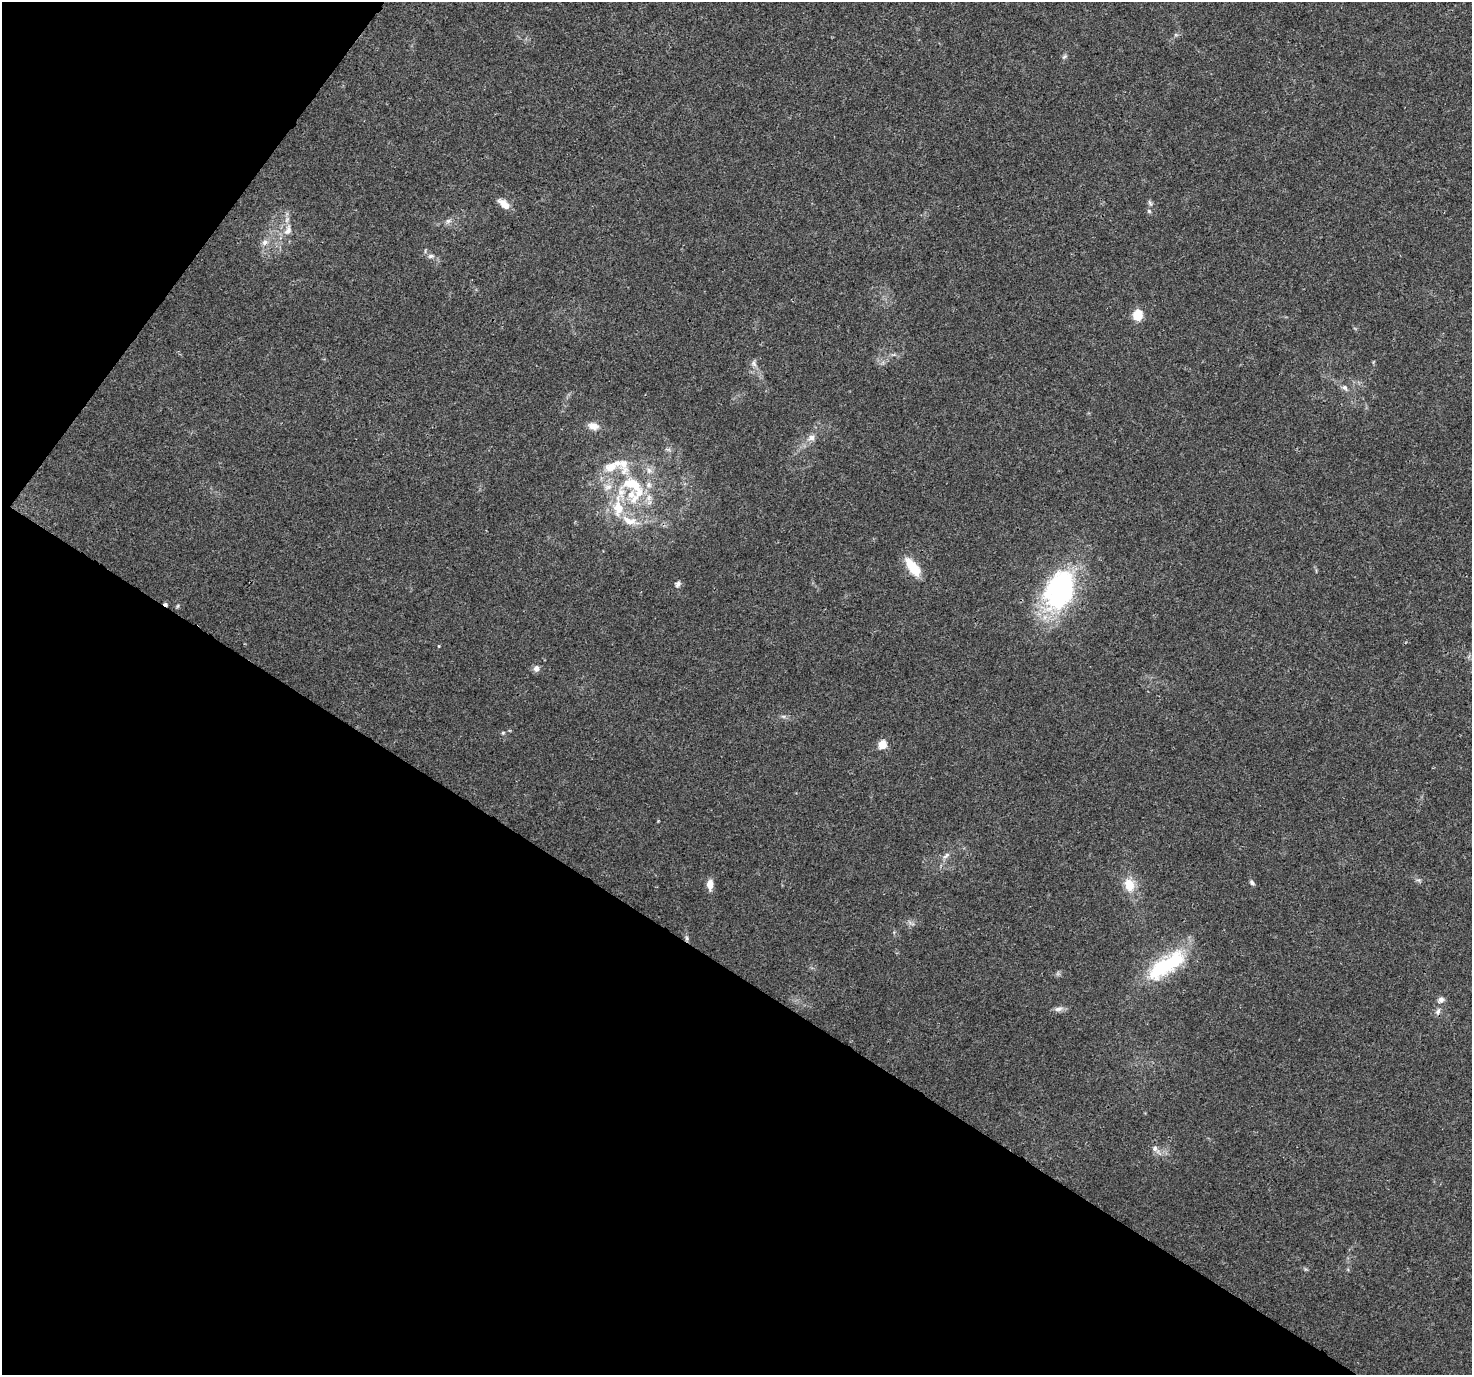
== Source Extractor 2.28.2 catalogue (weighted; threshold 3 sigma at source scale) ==
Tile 9 of 4 x 4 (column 1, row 3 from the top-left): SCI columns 35-1504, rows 1609-2981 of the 5958 x 6028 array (HDU 1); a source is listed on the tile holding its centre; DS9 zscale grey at full resolution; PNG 1474 x 1377 px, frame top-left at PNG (2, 2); no overlay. Shown black and unused: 34% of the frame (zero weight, under 3 of 4 exposures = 5% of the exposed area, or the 3 px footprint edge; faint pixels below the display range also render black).
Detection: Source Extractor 2.28.2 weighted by HDU 2 'WHT'; one run over the whole footprint, this tile lists its part. Background 0.0157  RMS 0.0026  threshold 0.0117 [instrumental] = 3 sigma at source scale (4.5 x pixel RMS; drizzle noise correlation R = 1.50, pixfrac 1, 0.0396/0.0396 arcsec/px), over >= 5 px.
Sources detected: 51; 2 inside a brighter object's white glare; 1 cosmic-ray / hot-pixel residue — not listed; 11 inside a brighter listed object's ellipse — not listed separately; the other 37 listed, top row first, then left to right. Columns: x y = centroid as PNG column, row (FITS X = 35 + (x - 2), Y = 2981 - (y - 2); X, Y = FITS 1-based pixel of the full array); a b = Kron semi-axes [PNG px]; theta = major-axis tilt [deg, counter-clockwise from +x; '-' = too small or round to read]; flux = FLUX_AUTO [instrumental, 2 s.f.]
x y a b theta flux
1064 57 9 4 44 0.52
1150 203 10 4 -58 0.56
504 204 15 7 -39 2.9
1149 211 6 5 - 0.48
448 221 7 6 - 0.77
288 230 16 9 71 2.6
265 242 9 7 45 1.3
431 256 10 6 7 0.86
1137 315 6 5 - 15
754 363 9 7 -77 0.98
1345 388 9 6 -53 0.86
593 426 13 8 -14 2.4
812 438 11 7 23 1.6
623 464 33 13 -83 5.1
649 470 9 8 - 1.3
639 493 16 12 -88 5.1
618 507 32 13 -89 8.5
913 567 19 8 -53 8.2
678 584 9 7 58 0.87
1066 588 49 33 -51 32
178 606 6 4 87 0.34
439 646 4 3 - 0.21
536 669 7 7 - 1.3
783 716 7 4 -18 0.51
503 733 5 4 - 0.33
882 745 5 5 - 9.2
946 856 12 5 41 1.1
1419 880 7 5 0 0.54
1252 883 7 5 -49 0.65
710 885 11 7 -88 2.4
1129 885 16 12 -76 4.9
687 938 8 4 -82 0.59
1166 965 52 19 34 21
1441 1000 9 7 20 1.1
1058 1009 13 7 12 1.2
1438 1011 11 6 73 0.99
1156 1149 17 6 -52 1.5
Overlapping masked pixels (flux is a lower limit): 1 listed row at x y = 687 938